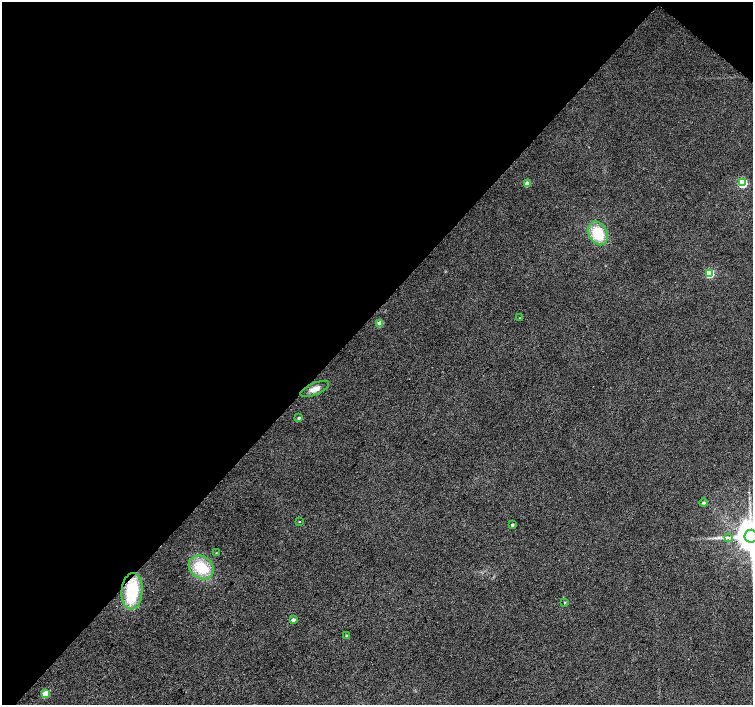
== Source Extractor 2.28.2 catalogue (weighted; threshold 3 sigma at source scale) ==
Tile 2 of 4 x 4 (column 2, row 1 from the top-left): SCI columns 1508-3009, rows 4454-5859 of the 6013 x 6028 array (HDU 1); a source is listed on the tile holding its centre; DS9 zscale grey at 2 x 2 block average (1 PNG px = mean of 2 x 2 image px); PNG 755 x 707 px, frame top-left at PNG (2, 2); each listed source drawn as its Kron ellipse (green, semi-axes under 4 px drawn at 4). Shown black and unused: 46% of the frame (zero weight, under 2 of 3 exposures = <1% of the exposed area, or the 3 px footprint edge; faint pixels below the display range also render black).
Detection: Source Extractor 2.28.2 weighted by HDU 2 'WHT'; one run over the whole footprint, this tile lists its part. Background 0.0342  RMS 0.0086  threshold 0.0388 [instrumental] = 3 sigma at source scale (4.5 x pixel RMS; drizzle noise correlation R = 1.50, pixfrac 1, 0.0396/0.0396 arcsec/px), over >= 5 px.
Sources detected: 20; all 20 listed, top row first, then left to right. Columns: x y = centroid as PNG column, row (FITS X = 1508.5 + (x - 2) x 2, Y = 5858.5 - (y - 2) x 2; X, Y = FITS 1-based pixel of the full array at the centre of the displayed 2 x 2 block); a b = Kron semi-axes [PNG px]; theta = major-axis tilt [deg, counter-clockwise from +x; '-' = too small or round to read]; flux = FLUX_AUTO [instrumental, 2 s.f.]
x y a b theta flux
742 183 4 3 - 130
527 184 3 3 - 18
598 233 12 9 -64 60
709 273 3 3 - 120
520 318 3 2 - 1.9
380 323 3 3 - 36
315 389 15 6 23 14
299 418 3 2 - 4.7
703 503 4 4 - 2.8
300 522 2 2 - 1.5
512 525 3 2 - 4.8
751 536 6 6 - 4000
728 537 4 2 - 2.2
216 553 3 2 - 1.2
201 567 13 11 -37 64
132 591 18 10 86 95
565 602 3 2 - 1.3
293 620 3 3 - 11
347 636 3 2 - 5.7
45 694 3 3 - 51
Isophote crosses this tile's border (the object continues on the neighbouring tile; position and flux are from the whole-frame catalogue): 1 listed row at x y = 751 536